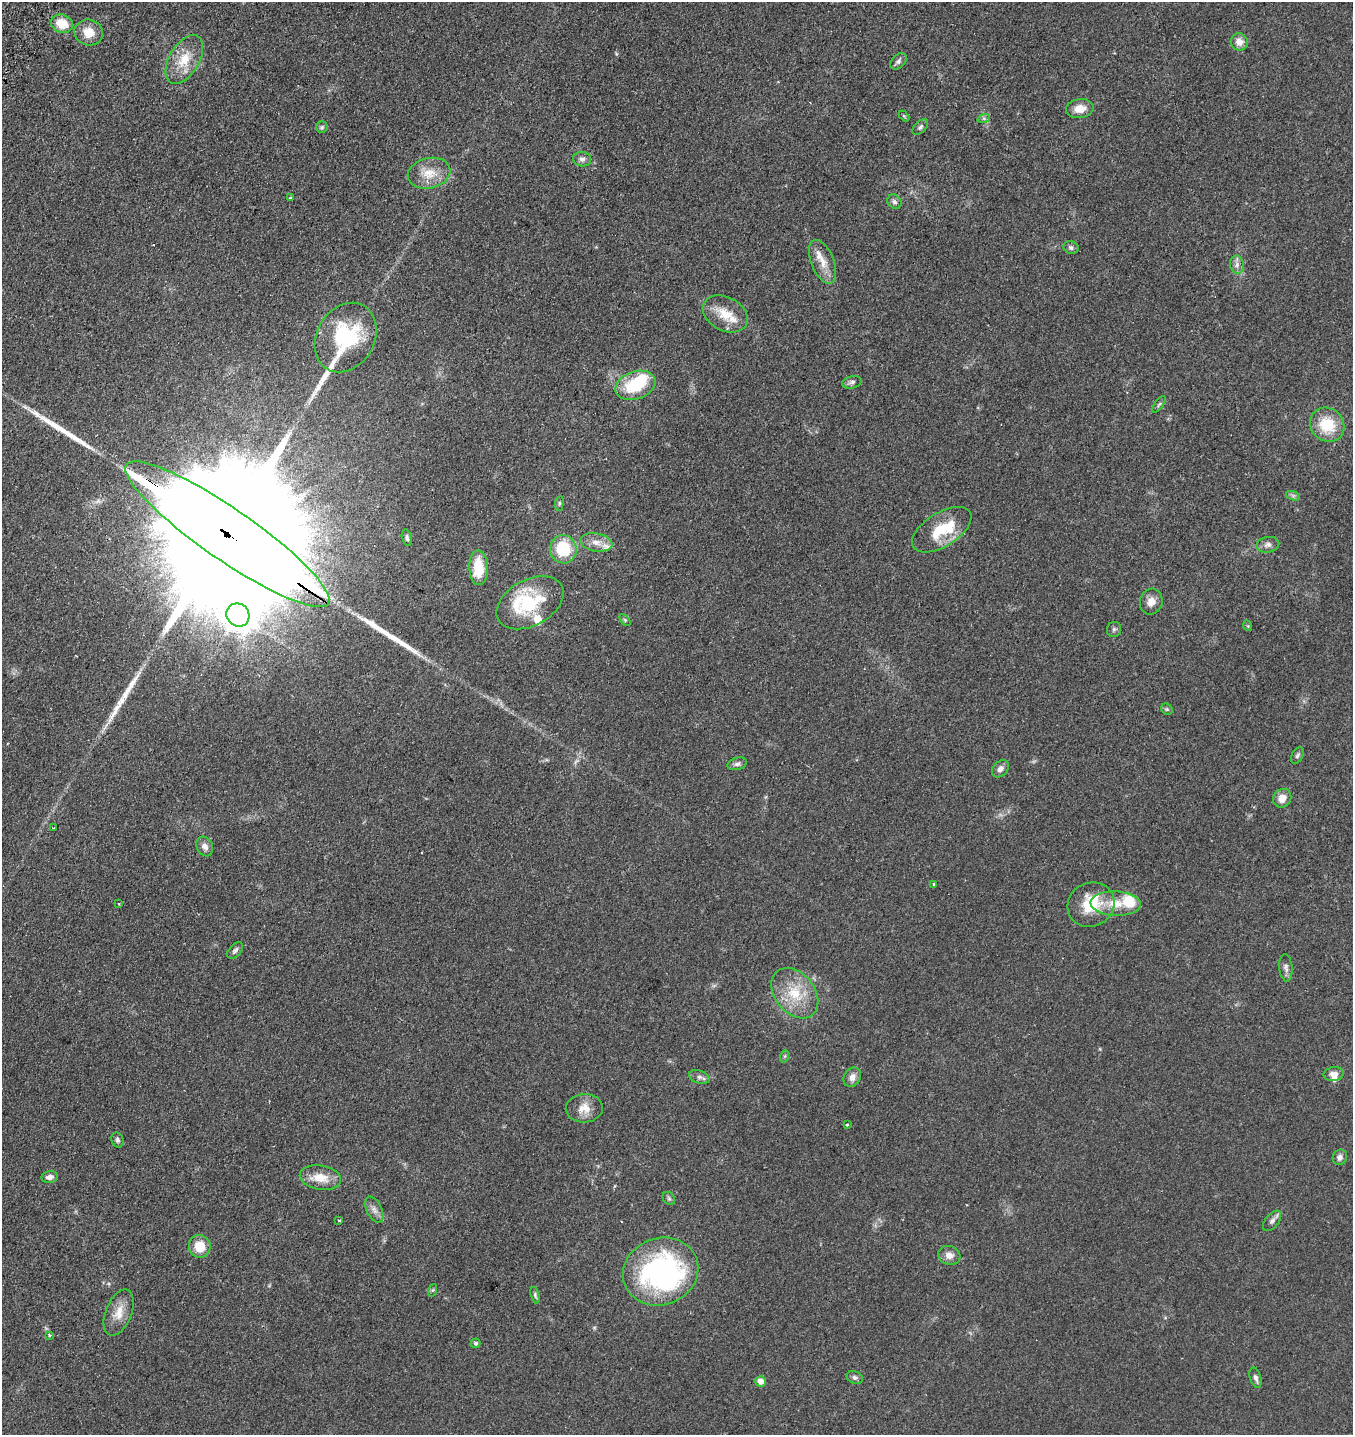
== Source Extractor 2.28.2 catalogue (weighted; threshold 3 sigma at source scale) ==
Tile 11 of 4 x 4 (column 3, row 3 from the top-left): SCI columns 3101-4451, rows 1593-3025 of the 6106 x 6096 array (HDU 1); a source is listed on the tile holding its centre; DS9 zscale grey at full resolution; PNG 1355 x 1437 px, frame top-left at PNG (2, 2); each listed source drawn as its Kron ellipse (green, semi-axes under 4 px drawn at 4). Shown black and unused: <1% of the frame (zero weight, under 2 of 3 exposures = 8% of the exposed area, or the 3 px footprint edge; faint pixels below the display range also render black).
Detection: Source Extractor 2.28.2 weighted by HDU 2 'WHT'; one run over the whole footprint, this tile lists its part. Background 0.0784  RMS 0.0077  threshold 0.0348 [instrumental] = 3 sigma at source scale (4.5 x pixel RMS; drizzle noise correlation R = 1.50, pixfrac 1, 0.05/0.05 arcsec/px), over >= 5 px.
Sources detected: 92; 3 inside a brighter object's white glare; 1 cosmic-ray / hot-pixel residue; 4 long thin detections or spike segments (spike, bleed or trail) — neither listed nor drawn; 7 inside a brighter listed object's ellipse — not listed separately; the other 77 listed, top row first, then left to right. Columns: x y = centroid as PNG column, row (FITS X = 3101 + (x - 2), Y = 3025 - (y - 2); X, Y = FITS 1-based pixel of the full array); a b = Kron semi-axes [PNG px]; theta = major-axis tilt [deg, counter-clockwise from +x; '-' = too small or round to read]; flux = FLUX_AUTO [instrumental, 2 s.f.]
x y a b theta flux
62 24 11 9 -20 15
89 32 14 13 - 11
1239 42 9 8 - 5.9
184 59 27 15 59 18
898 61 9 6 44 2.2
1080 109 14 9 11 8.2
904 116 6 3 -45 0.79
984 118 6 4 18 1.4
322 127 6 5 - 1.3
920 127 9 5 46 1.9
582 159 9 7 -14 2.8
429 173 21 15 13 13
290 198 4 3 - 1.2
894 202 8 6 -44 2.2
1071 247 7 6 - 2.2
823 262 23 11 -67 10
1237 265 9 6 -79 3.1
725 314 24 16 -28 16
346 337 36 29 60 62
852 382 10 6 13 2.3
635 385 21 14 18 35
1159 404 9 3 56 1.3
1327 425 18 16 -44 24
1293 496 7 4 -19 1.6
559 503 7 4 83 1.1
942 530 33 17 32 27
227 534 122 26 -35 100000
407 538 8 5 -75 1.7
596 542 16 9 -9 6.5
1268 545 11 7 11 3.2
563 549 14 13 - 31
479 568 17 9 -89 21
1151 602 13 11 71 6.4
530 603 36 23 29 43
238 615 12 11 - 940
625 620 6 4 -46 0.99
1248 626 5 3 - 0.68
1114 629 7 7 - 1.6
1167 709 6 5 - 1.2
1297 755 9 5 59 1.7
737 764 10 6 17 2.2
1000 769 10 7 46 3.4
1282 798 10 8 51 6.6
54 828 3 2 - 0.73
205 846 10 8 -62 3.9
934 884 3 3 - 3.2
119 904 3 2 - 0.58
1116 904 25 12 -3 15
1091 905 24 22 27 27
235 950 10 6 47 2
1286 968 14 6 -84 3
795 993 28 20 -51 25
785 1056 6 4 71 0.98
1334 1074 10 7 10 4.7
699 1077 11 6 -18 2.7
852 1077 10 8 59 5.3
584 1108 19 14 3 9.6
847 1125 3 3 - 2.4
117 1140 7 6 - 1.8
1340 1157 8 7 - 2.6
50 1177 8 6 7 3.5
320 1178 21 12 -10 13
669 1198 7 5 -46 1.4
374 1210 14 7 -62 4.1
339 1221 3 3 - 1.7
1272 1221 12 6 51 3
200 1246 11 10 - 15
949 1255 11 9 -18 5.1
661 1272 38 33 21 160
433 1290 6 4 70 1.1
535 1295 8 4 -74 1.3
119 1313 24 13 68 11
49 1335 4 3 - 1.8
476 1343 5 4 - 1.6
855 1377 8 6 -22 2
1256 1378 10 5 -73 2.4
760 1381 5 5 - 7.1
Overlapping masked pixels (flux is a lower limit): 1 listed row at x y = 227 534